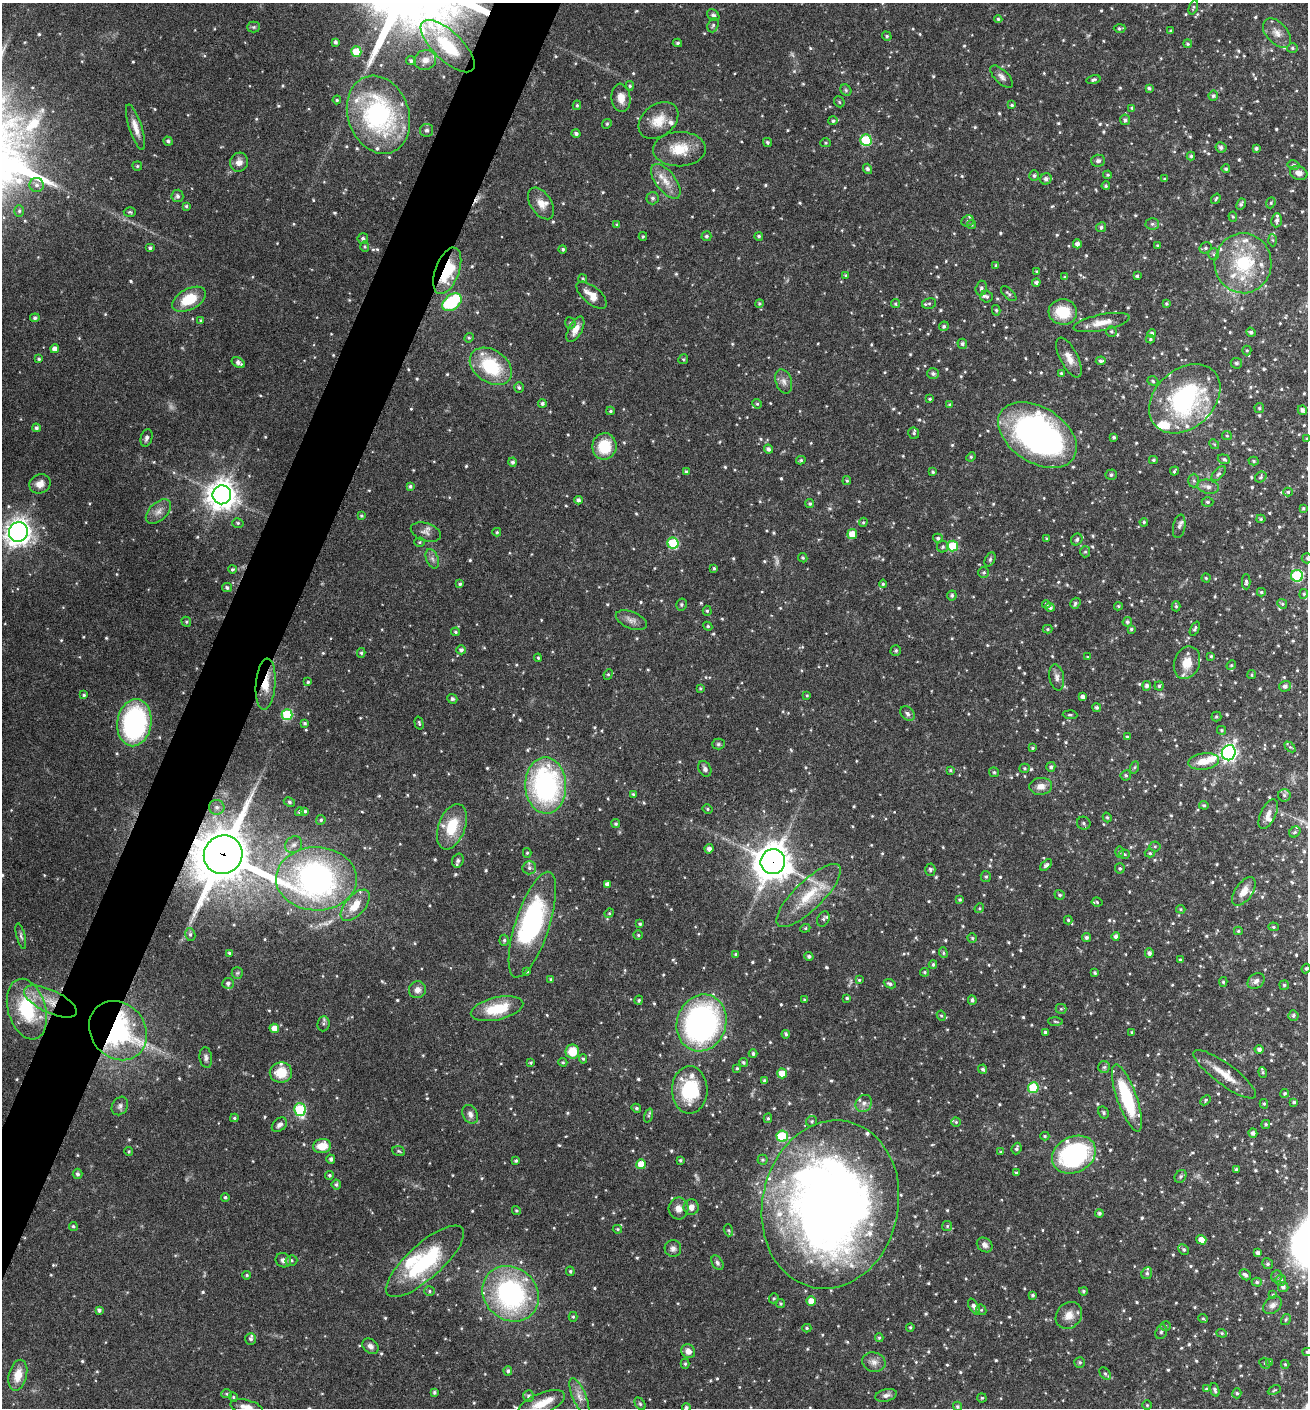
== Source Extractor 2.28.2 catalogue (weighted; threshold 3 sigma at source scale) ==
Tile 7 of 4 x 4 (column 3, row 2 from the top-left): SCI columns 2891-4196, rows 2816-4221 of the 5649 x 5635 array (HDU 1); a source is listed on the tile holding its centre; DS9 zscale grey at full resolution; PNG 1310 x 1410 px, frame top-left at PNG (2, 3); each listed source drawn as its Kron ellipse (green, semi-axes under 4 px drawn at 4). Shown black and unused: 4% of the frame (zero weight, under 5 of 9 exposures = <1% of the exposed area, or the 3 px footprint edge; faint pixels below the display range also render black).
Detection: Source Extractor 2.28.2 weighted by HDU 2 'WHT'; one run over the whole footprint, this tile lists its part. Background 0.0973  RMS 0.0036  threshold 0.0145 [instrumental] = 3 sigma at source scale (4.09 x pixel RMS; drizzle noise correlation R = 1.36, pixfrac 0.8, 0.05/0.05 arcsec/px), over >= 5 px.
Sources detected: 925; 3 too faint to see at this stretch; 2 inside a brighter object's white glare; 1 cosmic-ray / hot-pixel residue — neither listed nor drawn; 37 inside a brighter listed object's ellipse — not listed separately; of the other 882, all 500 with FLUX_AUTO >= 0.432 (the completeness limit of this list) listed and drawn (382 fainter detections not listed), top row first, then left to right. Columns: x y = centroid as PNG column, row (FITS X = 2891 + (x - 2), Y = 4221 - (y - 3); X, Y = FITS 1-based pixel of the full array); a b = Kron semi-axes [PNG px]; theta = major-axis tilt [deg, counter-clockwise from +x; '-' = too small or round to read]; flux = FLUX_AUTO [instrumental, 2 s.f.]
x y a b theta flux
1193 7 7 3 70 0.5
713 15 7 5 -41 0.97
998 19 4 4 - 0.52
713 25 7 5 71 0.74
254 27 6 5 - 0.56
1120 28 6 4 2 0.6
1171 31 4 3 - 0.6
1277 33 17 10 -48 3.3
887 36 5 4 - 0.62
335 42 4 3 - 0.77
677 43 4 3 - 0.6
1188 44 4 4 - 0.5
448 46 35 14 -44 16
1292 48 5 5 - 0.59
356 52 5 5 - 8.6
425 60 11 10 - 2.4
411 61 5 4 - 0.76
1002 77 14 6 -45 1.5
1093 79 7 4 13 0.66
630 86 5 4 - 0.53
1149 88 3 3 - 0.69
846 90 6 5 - 0.62
1213 96 5 5 - 0.72
621 98 14 9 -84 3.5
337 100 4 4 - 0.46
839 102 6 5 - 0.49
577 105 5 4 - 0.54
1012 105 4 3 - 0.5
1132 108 4 4 - 0.51
378 115 40 30 -70 59
1125 120 5 5 - 0.8
658 121 22 15 38 6.2
833 121 5 4 - 0.65
607 124 5 4 - 0.44
135 127 24 6 -72 3.1
427 130 6 6 - 0.86
576 133 4 4 - 0.8
866 140 5 5 - 21
168 141 5 4 - 0.73
767 142 5 4 - 0.64
826 143 5 4 - 0.44
1221 147 5 5 - 1
1256 148 4 3 - 0.67
679 149 26 17 2 8.8
1191 156 4 4 - 0.63
1098 161 7 6 - 0.85
239 162 9 9 - 2.2
1294 165 6 4 -11 0.6
137 166 5 4 - 0.48
867 169 5 4 - 0.85
1226 169 4 4 - 0.68
1299 173 9 7 -16 2
1034 175 5 5 - 0.64
1108 175 4 3 - 0.45
1046 179 6 5 - 1.1
1165 179 4 3 - 0.44
666 181 20 10 -53 4.5
37 185 7 7 - 1.3
1106 186 4 3 - 0.44
177 196 6 6 - 0.9
653 198 6 6 - 0.81
1216 199 6 3 55 0.5
541 203 17 10 -57 3.4
1271 203 6 4 68 0.52
1241 204 6 4 63 0.68
186 206 4 4 - 0.49
19 211 6 5 - 0.59
130 212 6 4 -3 0.49
1233 217 5 4 - 0.45
1277 220 7 5 81 1
968 221 6 5 - 0.76
1152 224 7 5 -2 0.76
617 225 3 3 - 0.47
972 225 5 4 - 0.44
1101 227 5 4 - 0.69
643 236 4 3 - 0.43
706 236 5 5 - 0.64
759 236 4 4 - 0.58
363 238 5 5 - 0.71
1273 240 6 4 -87 0.5
1077 244 4 4 - 1.4
1158 246 3 3 - 0.51
365 247 5 4 - 0.44
150 248 5 4 - 0.72
1205 248 6 5 - 0.69
563 249 4 4 - 0.53
1214 254 6 5 - 0.66
1243 263 30 28 -88 21
996 265 4 3 - 0.47
447 271 24 12 70 17
1037 272 3 3 - 0.54
846 275 4 4 - 0.51
1137 276 3 3 - 0.51
1065 277 3 3 - 0.45
583 279 4 4 - 0.48
1036 282 4 4 - 0.89
981 288 7 5 74 0.82
1009 294 9 5 -44 0.76
592 295 18 8 -40 4
987 297 6 6 - 0.76
189 299 18 10 28 10
452 302 11 7 39 25
759 303 4 4 - 0.44
929 303 7 5 12 0.68
895 304 4 4 - 0.54
1166 304 3 3 - 0.45
996 310 5 4 - 0.57
1063 312 14 12 -5 11
35 318 5 4 - 0.76
201 321 4 4 - 0.67
570 323 6 5 - 0.59
1102 323 28 8 12 4.5
944 326 5 4 - 0.7
575 329 14 6 61 3.1
1111 331 5 5 - 0.55
1251 332 5 4 - 0.84
1152 333 4 4 - 0.64
469 338 5 4 - 0.45
1150 339 4 4 - 0.56
962 344 5 5 - 0.84
55 349 4 4 - 1.9
1247 350 5 4 - 0.46
1069 358 22 9 -63 3.5
39 359 4 4 - 0.57
683 359 5 4 - 0.47
1101 361 5 4 - 0.86
238 363 7 4 -32 1.4
1236 363 5 5 - 0.66
491 366 23 16 -34 19
1061 373 3 3 - 0.46
933 374 6 5 - 1
784 381 12 8 -72 1.8
1153 381 6 4 -20 0.58
519 387 5 4 - 0.67
930 399 3 3 - 0.47
1185 399 40 29 43 49
542 403 4 4 - 0.8
757 404 5 4 - 0.54
950 405 4 4 - 0.74
1259 408 5 4 - 0.44
1302 410 5 4 - 0.94
610 411 4 3 - 0.46
36 428 4 4 - 0.75
914 433 6 5 - 0.54
1037 435 43 27 -33 130
1227 436 5 4 - 0.44
1114 437 3 3 - 0.67
147 438 9 5 73 1.1
1307 439 4 3 - 0.55
1214 444 5 4 - 0.45
604 446 13 12 - 10
768 449 4 4 - 1.1
971 457 5 4 - 0.47
1224 459 6 4 -20 0.7
801 460 5 4 - 0.54
1153 460 4 4 - 0.53
1254 461 5 4 - 0.51
512 462 4 4 - 0.79
1174 471 5 2 - 0.46
686 472 4 3 - 0.75
933 472 4 3 - 0.49
1219 474 9 5 46 0.8
1111 475 5 5 - 0.66
1261 477 6 5 - 0.56
847 481 4 4 - 0.49
1194 481 7 5 -89 0.78
40 484 11 9 23 3
410 486 4 3 - 0.63
1208 487 11 7 -12 1.7
1288 492 5 4 - 0.56
222 495 9 9 - 450
578 500 4 3 - 0.93
1208 502 6 4 1 0.62
810 504 5 4 - 0.54
1303 508 3 3 - 0.49
158 511 15 9 43 2.6
361 515 3 3 - 0.45
1261 519 4 4 - 0.53
863 522 4 4 - 0.48
1144 522 4 4 - 0.54
238 523 6 4 -15 0.56
1179 526 12 6 79 1.1
18 532 10 9 - 280
426 532 15 9 -18 2.1
497 532 4 4 - 0.45
852 534 5 5 - 5.2
938 538 5 4 - 0.76
1047 539 4 4 - 0.49
1077 540 6 5 - 0.82
420 542 5 4 - 0.47
673 543 5 5 - 19
953 546 5 5 - 14
943 547 6 6 - 0.65
1085 552 5 5 - 0.57
803 558 5 4 - 0.53
1307 558 5 5 - 0.51
432 559 10 6 -69 1.3
990 559 7 5 64 0.66
714 568 4 3 - 0.51
232 569 4 4 - 0.53
984 572 5 5 - 0.64
1297 576 6 6 - 28
1206 578 4 4 - 0.48
1246 582 7 4 -89 0.73
460 584 4 4 - 0.61
883 584 4 4 - 0.5
227 588 5 4 - 0.72
1261 592 4 4 - 0.52
1304 594 5 4 - 0.47
952 595 5 5 - 0.7
1075 603 6 4 55 0.7
681 604 6 5 - 0.56
1046 604 4 3 - 0.46
1282 604 5 4 - 0.47
1118 606 4 3 - 0.46
1176 606 5 4 - 0.54
1050 607 5 4 - 0.94
707 611 5 4 - 0.54
631 620 16 8 -22 2.1
186 622 5 4 - 0.52
1127 622 5 4 - 0.68
708 626 4 4 - 0.5
1048 629 5 4 - 0.44
1131 629 4 4 - 0.49
1195 629 7 4 66 0.68
456 632 4 3 - 0.51
461 650 4 4 - 0.93
896 651 5 5 - 0.68
361 653 5 4 - 0.48
1211 656 4 4 - 0.44
1088 657 4 3 - 0.46
538 658 4 3 - 0.47
1187 663 17 12 69 5.3
1231 665 5 4 - 0.45
608 674 5 4 - 0.5
1252 675 4 4 - 0.46
1057 677 13 7 -80 1.7
308 682 3 3 - 0.49
266 684 25 10 85 6.2
1147 686 5 4 - 0.94
1159 686 4 4 - 0.55
1285 686 6 5 - 1.2
700 689 4 4 - 0.48
84 695 4 3 - 0.55
807 695 4 3 - 0.44
1083 697 4 4 - 1.2
452 699 5 4 - 0.72
1097 707 4 4 - 0.71
908 714 8 6 -45 0.91
287 715 5 5 - 23
1070 715 7 3 -4 0.47
1216 717 5 5 - 0.52
134 723 23 17 81 56
305 723 3 3 - 0.49
419 723 6 3 -75 0.51
1222 730 4 4 - 0.47
1127 737 4 3 - 0.52
718 744 6 5 - 0.61
1290 747 6 4 -43 0.53
1032 748 4 3 - 0.43
1229 753 8 7 - 110
1203 761 15 8 8 5
1051 767 5 4 - 0.79
1135 767 6 4 70 0.49
1024 768 5 4 - 0.46
705 769 8 6 -61 1.1
950 770 3 3 - 0.44
994 772 5 5 - 0.48
1126 775 5 5 - 0.62
546 785 28 20 -88 64
1041 786 11 8 5 2.7
633 794 3 3 - 0.48
1284 795 6 6 - 0.94
289 802 6 4 -28 0.51
1204 805 5 4 - 0.46
217 807 7 7 - 1.4
708 809 5 4 - 0.51
305 811 4 4 - 0.55
299 812 5 4 - 0.68
1268 814 16 7 65 2.1
1107 817 5 4 - 0.5
321 820 5 4 - 0.58
1084 823 7 6 - 0.84
616 824 4 4 - 0.56
452 827 24 13 70 11
1295 832 6 5 - 0.64
294 845 9 8 - 1.5
1155 846 5 5 - 0.54
709 849 5 4 - 1.2
1119 852 6 4 -89 0.44
527 853 5 4 - 0.45
1150 853 5 4 - 0.5
1124 854 5 4 - 0.48
223 855 20 19 - 2100
458 860 7 5 72 0.93
773 862 12 12 - 700
1046 865 7 4 43 0.78
529 868 7 6 - 0.96
1120 868 5 5 - 0.55
930 870 6 5 - 0.75
986 876 5 5 - 0.6
316 879 40 31 -1 110
607 884 4 4 - 1.6
1244 891 16 8 55 3.4
809 895 43 14 44 13
1060 895 5 4 - 0.59
960 900 3 3 - 0.49
1097 902 5 4 - 0.51
355 905 19 10 49 6.4
979 908 5 4 - 0.43
1181 909 5 4 - 0.44
609 913 5 4 - 0.47
823 919 8 5 62 0.71
1068 920 4 4 - 0.48
640 924 4 3 - 0.49
532 925 55 17 72 45
1273 927 5 4 - 0.49
805 928 5 4 - 0.47
1238 931 4 4 - 0.5
190 934 6 5 - 0.71
638 935 4 4 - 0.46
21 936 13 4 -76 0.85
1116 936 4 4 - 1
1087 937 4 4 - 0.78
972 938 4 4 - 0.5
504 940 5 4 - 0.63
229 953 4 3 - 0.51
943 953 5 4 - 0.51
1149 953 5 4 - 0.91
736 954 3 3 - 0.61
809 956 4 4 - 0.78
1180 960 3 3 - 0.56
933 964 4 3 - 0.56
1306 968 5 3 - 0.46
527 971 3 3 - 0.57
925 972 4 4 - 0.53
237 973 6 5 - 0.54
1095 973 4 3 - 0.57
551 979 4 4 - 0.49
859 980 4 4 - 0.46
1256 981 9 7 37 1.5
1223 982 5 4 - 0.44
228 983 5 5 - 0.96
890 984 6 4 -24 0.78
1284 985 5 5 - 0.54
417 990 9 8 - 1.9
847 998 3 3 - 0.47
639 1000 4 4 - 0.49
805 1000 4 3 - 0.44
972 1000 5 4 - 0.83
50 1002 29 11 -25 8.5
27 1009 31 19 -74 23
497 1009 27 11 13 12
1061 1009 5 5 - 0.49
941 1016 5 4 - 0.47
1293 1016 5 5 - 0.75
1055 1021 7 3 -2 0.49
702 1023 29 24 70 90
323 1024 7 6 - 0.82
274 1028 5 4 - 3.5
118 1031 31 27 -49 64
1045 1032 3 3 - 0.57
1132 1032 4 3 - 0.5
786 1034 4 4 - 0.71
1259 1049 4 4 - 1.1
572 1052 7 7 - 7.6
753 1054 4 4 - 0.75
206 1058 10 6 -84 1.1
583 1059 5 4 - 0.5
563 1062 4 3 - 0.44
743 1062 4 4 - 0.6
530 1063 3 3 - 0.49
1104 1067 6 6 - 0.62
737 1068 4 3 - 0.45
983 1069 4 4 - 0.72
1263 1072 5 4 - 0.52
281 1073 11 10 - 7.4
782 1073 5 5 - 5.5
1225 1074 38 10 -36 6.7
764 1081 4 3 - 0.62
1033 1088 5 5 - 15
690 1090 23 17 89 20
1285 1093 4 4 - 0.51
1127 1098 35 10 -71 24
1205 1100 6 4 45 0.48
1294 1102 4 3 - 0.48
864 1103 9 7 49 1.6
1264 1104 5 4 - 0.48
120 1106 10 7 58 1.2
636 1108 5 4 - 0.57
300 1110 6 5 - 28
1103 1112 6 5 - 0.52
470 1114 10 7 -61 1.5
648 1116 7 4 71 0.5
234 1118 4 3 - 0.47
768 1118 5 4 - 0.55
812 1121 6 5 - 0.61
956 1122 4 4 - 0.49
1266 1124 4 4 - 0.53
279 1125 8 6 40 1.3
1253 1133 4 4 - 0.88
782 1136 5 5 - 20
1045 1136 4 4 - 0.46
322 1146 9 7 12 5.5
1017 1149 6 4 68 0.73
129 1151 5 4 - 0.47
399 1151 6 4 -22 0.48
1001 1152 4 4 - 0.48
1074 1155 23 18 26 49
331 1159 4 4 - 0.88
680 1160 3 3 - 0.46
762 1160 5 5 - 0.53
516 1161 4 4 - 0.58
641 1164 5 5 - 6.4
1236 1169 4 4 - 0.51
1016 1173 3 3 - 0.53
78 1174 5 5 - 0.89
329 1175 4 4 - 0.64
1180 1176 7 5 53 0.69
336 1185 5 5 - 0.65
225 1197 4 4 - 0.58
830 1205 85 68 78 350
691 1207 7 7 - 2.2
678 1208 11 10 - 2.6
516 1211 4 4 - 0.49
1099 1213 4 4 - 0.67
73 1226 4 4 - 0.55
947 1226 5 5 - 0.52
617 1229 4 3 - 0.47
728 1230 6 4 -71 0.49
1201 1240 5 4 - 2.8
985 1245 8 6 -39 1.5
673 1248 8 8 - 1.4
1184 1249 6 4 -46 0.67
1258 1253 4 4 - 1.1
283 1260 8 7 - 1.4
291 1260 6 5 - 0.64
425 1261 50 17 42 32
717 1263 8 5 -59 0.77
1268 1264 5 5 - 0.66
570 1271 5 4 - 0.52
1147 1273 6 5 - 0.74
247 1275 4 4 - 0.55
1245 1275 6 5 - 1
1277 1276 6 5 - 0.64
1281 1280 5 5 - 0.9
1257 1282 5 4 - 0.58
1283 1287 5 5 - 0.99
429 1291 5 4 - 0.51
1083 1291 4 4 - 0.52
511 1294 30 26 -42 63
1033 1295 4 4 - 0.57
1273 1295 4 4 - 0.44
774 1298 5 4 - 0.51
811 1301 4 4 - 3.7
781 1304 4 4 - 0.53
1272 1305 10 7 40 1.5
974 1307 9 4 -61 1.4
99 1310 4 4 - 0.86
981 1310 5 5 - 0.44
1069 1315 14 12 48 3.4
573 1317 5 4 - 0.47
1203 1319 5 3 - 0.45
1286 1319 6 4 59 0.51
1166 1326 5 4 - 0.47
910 1327 4 3 - 0.47
807 1328 4 4 - 0.47
1161 1332 7 5 72 0.76
1222 1333 5 4 - 0.48
879 1338 4 4 - 0.46
251 1339 6 5 - 0.78
370 1346 9 7 -40 1.4
688 1351 7 6 - 2.1
1307 1352 5 4 - 0.48
874 1362 12 9 -16 2.1
1080 1362 5 5 - 0.62
1270 1362 4 4 - 0.48
1265 1363 6 5 - 0.52
685 1364 5 4 - 0.5
1285 1364 4 3 - 0.48
508 1371 4 4 - 0.78
1105 1374 7 4 -52 0.72
18 1375 16 9 76 5
1206 1389 4 4 - 0.47
1215 1390 7 4 -74 0.94
1274 1390 7 4 25 0.44
434 1392 4 4 - 0.64
1237 1393 5 4 - 0.58
227 1394 5 4 - 0.55
886 1395 11 6 13 1.3
529 1396 6 5 - 1
233 1397 5 4 - 0.43
579 1397 20 7 -67 2.7
982 1398 4 4 - 0.48
541 1403 25 10 22 6
640 1404 7 4 -53 0.6
1147 1405 4 4 - 0.48
957 1406 5 4 - 0.64
246 1407 16 7 -13 2.8
686 1407 4 4 - 0.68
Overlapping masked pixels (flux is a lower limit): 7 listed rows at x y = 448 46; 447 271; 266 684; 223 855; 773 862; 50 1002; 118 1031
Isophote crosses this tile's border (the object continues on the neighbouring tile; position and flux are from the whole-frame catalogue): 6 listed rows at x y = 448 46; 1307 439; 1307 558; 1307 1352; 246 1407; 686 1407